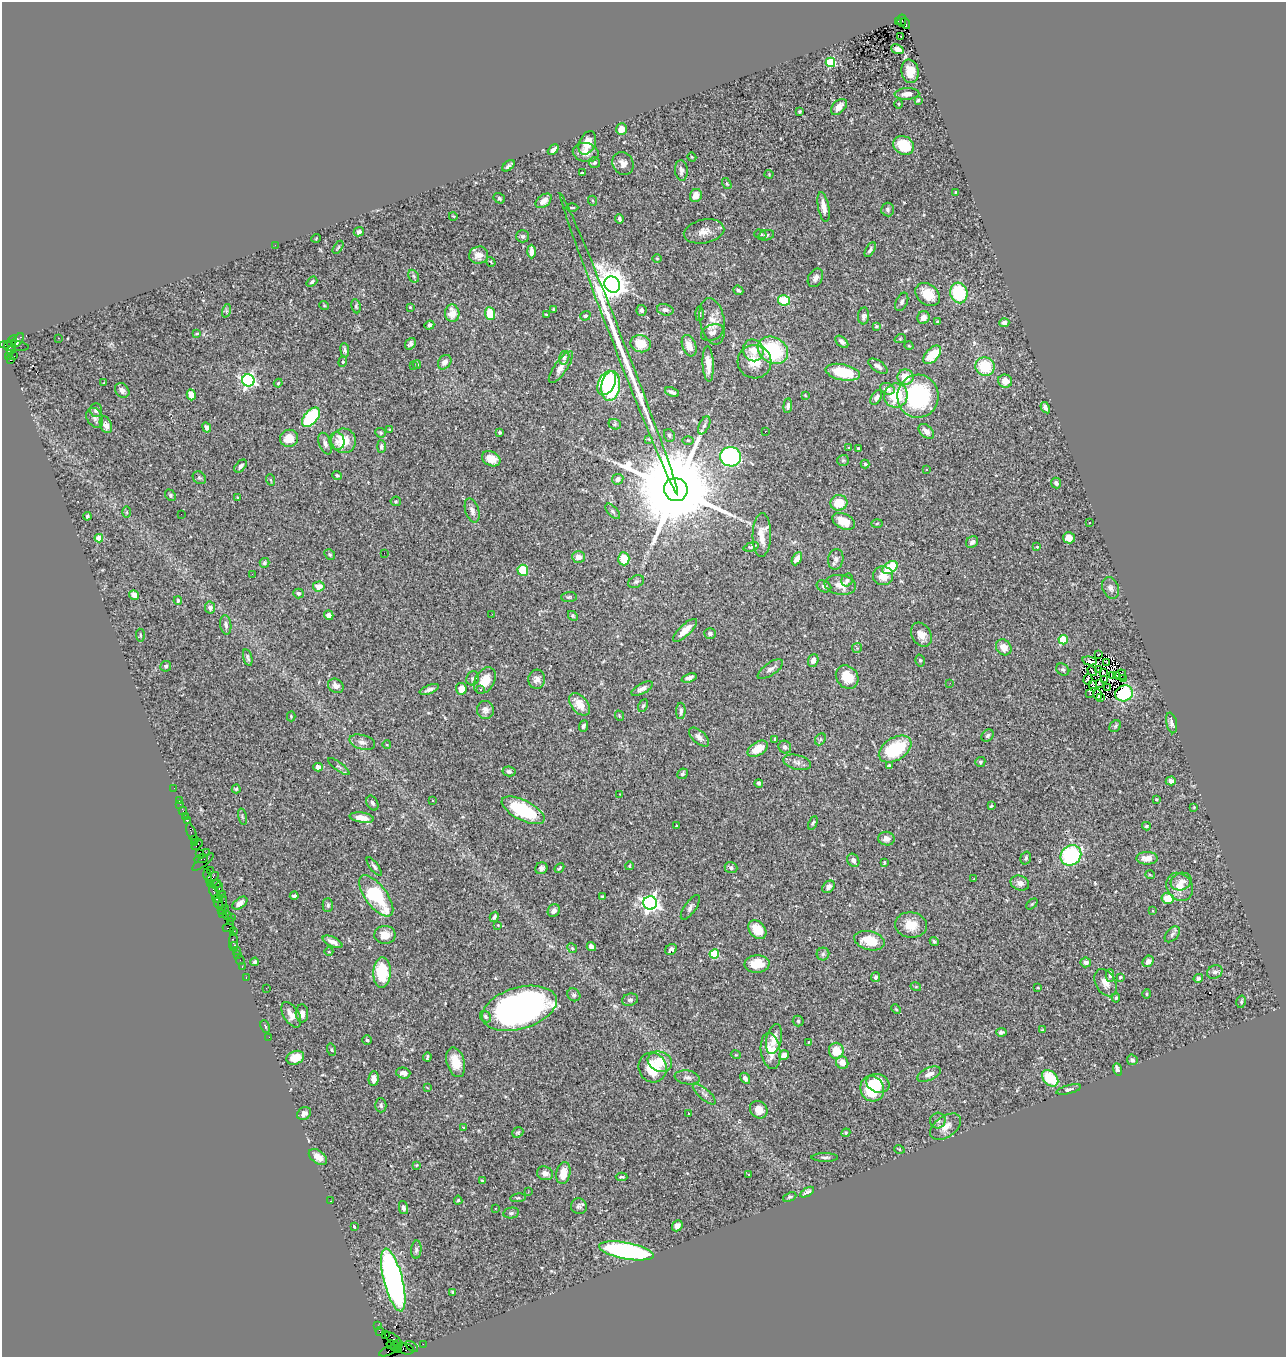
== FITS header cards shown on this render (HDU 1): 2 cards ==
NAXIS1  =                 1284
NAXIS2  =                 1355

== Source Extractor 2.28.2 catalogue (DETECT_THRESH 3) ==
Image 1284 x 1355 px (HDU 1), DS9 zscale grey, 1 PNG px = 1 image px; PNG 1288 x 1359 px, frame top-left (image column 1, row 1355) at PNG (2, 2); each listed source drawn as its Kron ellipse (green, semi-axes under 4 px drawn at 4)
Background 1.27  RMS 0.048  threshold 0.144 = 3 sigma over >= 5 px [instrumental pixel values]
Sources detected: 472; all 472 listed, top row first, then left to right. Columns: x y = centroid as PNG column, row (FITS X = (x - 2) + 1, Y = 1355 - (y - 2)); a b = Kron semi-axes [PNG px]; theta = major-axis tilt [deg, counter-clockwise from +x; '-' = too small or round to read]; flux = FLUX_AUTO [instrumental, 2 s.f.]
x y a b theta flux
898 21 2 2 - 94
902 21 6 3 85 120
905 23 6 3 -71 260
901 36 3 2 - 3.7
897 49 6 4 -22 15
830 62 5 4 - 240
910 71 12 8 -80 39
907 94 12 5 3 20
918 100 4 3 - 3.8
898 104 4 3 - 2.5
839 107 9 6 45 24
799 111 3 2 - 3.4
621 129 6 5 - 19
587 143 12 8 67 46
904 145 11 9 -30 110
553 150 6 3 42 12
586 152 13 9 -11 29
692 157 4 3 - 2.9
595 163 5 5 - 4.9
623 163 12 10 -60 21
508 166 7 3 39 8.4
681 170 10 6 -83 13
582 173 3 3 - 4.5
769 174 4 4 - 2.7
727 184 6 3 -58 3.9
955 192 3 2 - 2.1
696 195 6 6 - 31
499 198 6 5 - 5.5
544 201 9 6 38 22
593 201 5 3 - 3.3
824 207 15 5 -79 30
572 208 6 2 1 3.8
888 210 7 6 - 7.3
453 216 4 2 - 2.3
619 219 5 3 - 6.6
704 231 20 12 12 32
359 232 5 4 - 7.9
760 234 6 4 -16 4.9
766 235 8 5 14 6.8
523 236 6 6 - 6.6
316 238 5 3 - 2.5
275 245 2 2 - 24
338 247 7 3 56 3.5
870 250 8 4 60 7.7
531 252 7 4 -90 20
479 255 9 8 - 27
657 258 4 3 - 2.5
491 262 5 2 - 3.1
414 276 7 5 -61 6.2
815 278 10 7 60 14
312 282 6 3 39 6.6
612 284 8 7 - 4700
738 290 5 4 - 5.9
959 293 10 8 -74 200
928 294 14 10 -38 60
784 300 6 5 - 86
902 302 10 5 66 8.7
324 305 5 3 - 2.6
356 306 7 4 -81 5.4
410 307 3 2 - 2.5
553 309 4 3 - 3.8
641 310 5 5 - 9.7
665 310 8 5 -14 11
226 311 7 4 72 6.2
452 313 8 7 - 46
490 314 6 5 - 73
699 314 7 4 89 4.7
546 315 3 2 - 3
585 316 5 4 - 4.8
864 316 8 5 84 11
923 318 6 6 - 22
712 321 23 12 -79 37
938 322 4 3 - 5.3
1004 323 5 4 - 12
429 325 5 4 - 8.7
876 326 4 3 - 3.5
712 332 12 7 25 14
197 333 4 3 - 2.8
59 338 3 2 - 3
900 339 6 3 19 3.4
18 340 8 4 50 350
12 341 6 3 59 230
842 342 7 4 -41 10
410 344 6 5 - 9.8
619 344 162 5 -69 400
641 344 10 8 -13 64
14 346 15 5 -6 250
689 346 11 6 -70 33
909 346 5 3 - 2.7
10 347 6 4 -18 520
11 350 4 3 - 450
345 350 7 4 -82 7.7
753 350 11 10 - 38
773 350 16 12 -32 230
932 355 11 6 48 99
9 356 4 2 - 40
14 356 3 2 - 16
564 358 7 5 74 6.1
10 360 3 3 - 500
343 362 5 4 - 4.4
445 362 8 6 53 20
755 362 17 16 - 68
417 364 4 4 - 3.5
708 364 18 5 -87 34
413 365 3 2 - 3.1
878 366 11 5 -34 11
561 367 19 6 55 25
985 367 10 9 - 120
843 372 17 8 -11 130
905 377 8 7 - 53
248 380 6 6 - 870
1005 381 7 6 - 22
103 383 3 2 - 5.5
278 383 4 3 - 3.5
607 383 13 8 63 190
611 386 15 9 82 280
887 389 7 5 -21 15
122 390 8 6 -45 14
672 392 7 4 -22 11
191 395 5 4 - 37
805 395 3 3 - 2.9
896 395 12 11 - 120
918 396 21 20 - 400
876 397 8 5 61 10
788 406 7 4 85 9.5
1045 408 6 3 -56 13
96 410 7 6 - 9.9
311 417 11 6 49 200
95 418 10 8 -62 13
615 424 6 5 - 5.8
106 425 9 5 -69 22
704 425 10 5 65 9.7
207 427 5 4 - 9.9
389 429 3 2 - 3.1
765 431 2 2 - 3
926 431 9 6 -41 19
500 432 3 3 - 7.1
380 433 5 5 - 4.9
669 435 6 5 - 8
289 438 9 8 - 48
649 439 4 4 - 2.9
688 440 6 4 0 4.1
337 441 9 7 -78 18
344 441 12 12 - 79
325 444 11 6 -70 13
381 447 6 4 -89 5.9
849 448 4 3 - 3.3
858 448 3 2 - 2.9
731 457 10 10 - 400
491 459 10 7 -25 44
843 460 6 5 - 5.1
865 464 4 4 - 4
241 466 7 4 49 9.7
926 470 3 2 - 2.4
337 475 5 4 - 3.7
199 478 7 5 -40 6.1
618 479 6 5 - 11
271 480 6 3 -69 3.5
1056 483 5 5 - 9
676 490 12 11 - 80000
170 495 6 4 -50 4.4
237 497 3 2 - 3
396 501 5 5 - 3.9
839 503 8 8 - 67
472 510 12 7 -72 18
613 511 9 5 -48 7.8
127 512 6 4 -90 4.5
181 514 2 2 - 1.4
87 516 4 4 - 4.4
844 521 12 7 -26 50
1089 522 3 2 - 3.4
877 523 5 3 - 3.8
762 535 22 9 89 38
99 538 4 4 - 58
1069 538 6 5 - 29
972 542 6 5 - 9.7
751 547 8 4 16 5.4
1037 547 3 2 - 2.8
384 553 2 2 - 3.4
330 554 6 4 -47 4.5
578 557 6 5 - 24
624 559 6 5 - 70
797 559 7 4 63 16
836 559 10 7 79 13
264 563 5 5 - 5.7
890 568 8 5 34 150
523 570 5 5 - 100
252 574 2 2 - 4.5
883 576 10 9 - 35
847 580 7 5 64 6.3
636 582 8 6 28 8
840 585 16 10 -8 35
319 586 6 5 - 31
824 586 7 5 -24 9.3
1110 588 11 8 -67 14
298 593 5 4 - 8.4
134 595 5 4 - 24
569 597 8 5 2 5.9
178 600 4 3 - 5.5
210 607 6 5 - 13
492 614 3 2 - 4.7
329 615 5 4 - 18
573 616 5 4 - 4.2
226 625 10 5 -83 10
685 630 15 5 43 33
710 634 6 5 - 8.8
140 635 6 3 -85 3.5
921 635 13 9 -60 27
1063 640 4 4 - 130
1004 647 8 7 - 33
857 648 5 5 - 3.9
1098 654 3 3 - 4.3
248 657 8 3 -74 5.3
813 660 6 5 - 14
920 660 6 4 -74 5.3
1089 661 7 3 -13 5.3
1107 662 4 2 - 1.6
166 666 5 5 - 6.2
770 669 15 6 35 15
1063 669 7 5 -35 6.9
1099 670 2 2 - 1.4
1092 671 5 2 - 7.6
1103 672 3 2 - 5.3
1112 675 4 2 - 2.7
1121 675 5 5 - 4.3
1116 676 2 2 - 1.4
847 677 13 10 -52 70
473 678 7 6 - 6.9
689 678 8 4 18 13
537 679 9 8 - 15
1088 679 5 4 - 3.3
1105 679 3 2 - 1.8
1123 679 2 2 - 3.6
485 680 14 9 60 51
950 683 2 2 - 5.5
1099 683 2 2 - 1.7
1092 684 3 2 - 2.9
336 686 8 6 -37 18
1108 688 2 2 - 2.2
429 689 10 4 21 12
461 689 6 5 - 40
480 689 3 2 - 3.4
642 689 12 5 27 14
1090 693 4 2 - 4.6
1124 693 9 8 - 150
1098 695 5 2 - 6
1101 698 3 2 - 1.5
579 704 13 8 -50 47
643 706 6 4 62 5.2
485 710 9 8 - 14
681 711 8 5 89 9.6
291 716 5 4 - 3.5
620 716 5 3 - 3.1
1172 723 10 5 -78 11
583 726 6 4 66 8.2
1115 726 6 5 - 5.2
987 736 7 5 44 7.3
699 737 12 6 -42 17
775 739 4 3 - 8.6
820 739 6 5 - 4.7
362 742 13 7 -16 16
387 745 4 3 - 2.3
785 747 7 6 - 10
758 749 11 6 30 48
895 749 18 11 32 190
797 762 14 7 -13 16
980 762 5 4 - 6.6
339 766 13 3 -37 6
889 766 4 3 - 4.1
318 767 5 4 - 38
509 771 6 5 - 7.5
682 774 5 5 - 6.8
1171 781 5 4 - 14
759 783 4 3 - 7.1
174 788 2 2 - 16
236 789 4 4 - 4.4
620 794 2 2 - 1.8
1156 799 4 3 - 3
179 800 3 2 - 25
433 801 3 3 - 8.7
372 803 8 5 -62 7.8
180 804 3 2 - 4.4
991 806 3 3 - 4.1
1194 807 3 3 - 3.2
523 810 23 10 -27 220
183 811 4 3 - 56
185 816 3 2 - 28
242 817 8 3 -77 4.8
362 818 12 5 -8 36
187 821 3 3 - 120
813 823 7 4 64 5.4
676 826 3 3 - 4.3
1146 826 4 3 - 4.9
192 833 10 3 -70 220
194 839 3 2 - 65
886 839 8 7 - 15
195 843 3 3 - 42
197 845 6 4 39 170
206 852 2 2 - 120
199 854 3 2 - 54
1071 855 11 9 39 280
1026 858 7 5 73 7.8
1147 858 11 6 0 27
201 859 7 3 9 110
853 860 7 5 -58 13
203 862 13 3 37 150
884 862 3 2 - 3.3
374 866 11 4 -54 7.4
629 866 4 3 - 3.1
541 868 6 5 - 13
559 868 5 3 - 4.1
731 868 6 5 - 10
210 870 2 2 - 27
208 875 6 3 -75 86
1150 875 5 3 - 2.4
212 878 7 3 41 250
974 879 2 2 - 1.8
1181 882 10 8 20 19
211 883 4 3 - 49
1020 883 9 7 -21 15
215 884 6 3 15 120
219 887 5 3 - 280
828 887 7 5 45 14
1180 887 15 12 -55 42
214 892 7 3 -68 230
222 894 2 2 - 44
294 896 4 3 - 6.8
376 896 24 10 -53 220
603 897 3 3 - 5.4
1168 898 6 5 - 63
217 899 5 3 - 200
218 902 6 3 84 150
240 903 8 5 37 16
650 903 7 6 - 1400
222 904 10 4 82 390
1032 904 6 4 43 4.2
328 905 7 5 89 6.6
690 907 14 5 55 11
225 909 3 3 - 190
221 910 3 2 - 69
554 911 6 5 - 14
1153 911 3 3 - 7.2
222 914 3 2 - 43
227 916 3 2 - 45
231 917 2 2 - 21
494 917 5 3 - 6.2
230 921 2 2 - 83
498 925 3 3 - 2.3
911 925 16 12 -7 55
229 928 6 2 0 100
757 930 10 7 -49 50
233 931 3 2 - 120
1172 934 9 5 47 8.8
385 935 10 9 - 39
869 941 16 9 -14 75
934 941 5 4 - 5.8
233 942 9 4 89 230
333 942 10 5 -26 18
234 945 3 2 - 100
591 947 5 4 - 12
572 948 5 4 - 4
671 949 6 5 - 11
236 950 3 3 - 88
329 952 4 3 - 2.2
238 954 4 3 - 130
714 954 5 4 - 150
823 954 6 6 - 6.5
240 960 5 3 - 26
1148 961 6 5 - 17
255 962 4 3 - 6.8
1086 962 5 5 - 11
757 964 12 8 3 61
242 966 3 2 - 57
382 972 15 8 89 150
1215 972 8 6 27 13
1110 975 6 4 89 7.5
876 977 5 4 - 7.3
1120 977 3 3 - 4.3
246 978 3 2 - 46
1198 978 5 4 - 5.3
1106 983 14 10 -61 27
916 987 5 3 - 3
266 988 2 2 - 1.9
1038 988 3 2 - 1.9
1146 994 5 3 - 3.5
574 995 7 6 - 7.2
1116 998 4 4 - 4.4
630 1000 8 6 16 8.6
1241 1002 6 4 78 6.1
519 1008 38 20 16 1200
896 1009 5 3 - 3.1
302 1013 9 6 -86 17
291 1015 14 7 -58 27
486 1017 6 5 - 6.8
798 1021 5 5 - 5.2
265 1026 6 3 -64 4.1
1042 1030 4 3 - 2.5
1001 1032 5 4 - 7.6
269 1037 2 2 - 25
774 1039 15 7 77 40
367 1040 5 4 - 5.4
809 1042 4 4 - 2.6
332 1050 6 4 -71 4.4
771 1051 18 10 -81 56
836 1051 8 7 - 55
736 1055 5 3 - 2.8
784 1055 5 5 - 20
427 1057 4 2 - 4.7
295 1058 9 6 21 42
1132 1060 5 5 - 7.2
456 1062 15 9 -74 52
660 1062 12 10 -20 57
842 1063 6 6 - 28
653 1067 15 14 - 120
1117 1069 6 3 -71 9.9
403 1073 7 5 -15 14
929 1074 12 6 24 19
687 1077 13 7 -9 13
745 1078 6 4 -57 12
1050 1078 9 6 -46 130
374 1079 7 5 85 20
878 1083 12 9 -20 65
427 1087 3 2 - 2.2
872 1089 13 11 -66 130
1069 1089 13 4 14 7.9
704 1094 14 5 -41 14
381 1105 7 5 -89 7.3
759 1110 9 8 - 34
304 1113 7 6 - 16
689 1114 4 4 - 3
938 1121 8 7 - 9.7
463 1127 3 2 - 1.8
946 1127 17 10 35 32
518 1132 6 5 - 5.3
846 1133 4 4 - 3.4
899 1149 5 3 - 2.7
318 1157 10 6 -36 26
825 1157 13 3 0 7.6
416 1165 4 3 - 2.7
545 1173 8 6 -16 18
563 1173 11 7 79 47
749 1174 3 2 - 2.3
622 1177 6 3 -1 4.9
482 1181 4 4 - 3.4
528 1192 3 2 - 3.2
807 1192 7 3 31 7.9
790 1197 7 4 24 5
518 1198 8 4 8 4.9
458 1200 4 4 - 4.8
330 1201 2 2 - 1.8
579 1206 8 8 - 9.4
403 1208 7 4 -77 9.1
495 1208 3 2 - 4.5
511 1213 8 5 10 6.7
354 1226 4 3 - 4.5
677 1226 6 5 - 14
416 1250 9 5 86 8.6
626 1251 28 8 -10 600
393 1280 32 9 -75 1200
453 1292 4 3 - 6.1
377 1326 3 2 - 39
380 1331 4 2 - 68
386 1335 2 2 - 40
393 1339 10 4 -39 430
398 1344 4 3 - 220
423 1344 2 2 - 16
391 1345 4 3 - 140
411 1346 7 3 -32 190
395 1347 5 3 - 110
406 1349 8 5 -15 260
399 1350 4 2 - 73
388 1351 9 3 23 69